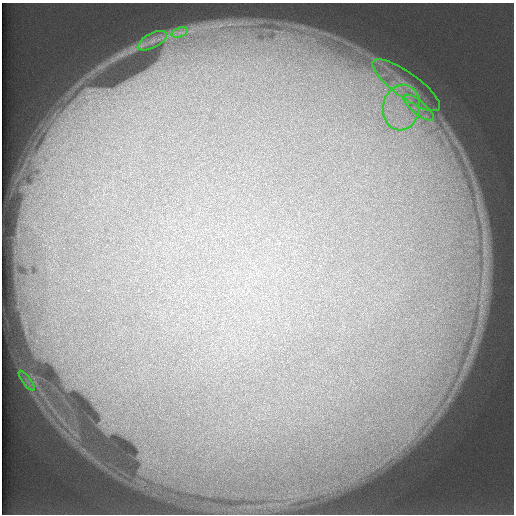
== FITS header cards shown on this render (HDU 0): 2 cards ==
NAXIS1  =                  512 /
NAXIS2  =                  512 /

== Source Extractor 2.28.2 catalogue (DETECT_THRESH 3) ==
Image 512 x 512 px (HDU 0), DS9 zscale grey, 1 PNG px = 1 image px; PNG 516 x 516 px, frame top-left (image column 1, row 512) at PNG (2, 3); each listed source drawn as its Kron ellipse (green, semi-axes under 4 px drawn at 4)
Background 129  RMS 6.1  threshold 18.4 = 3 sigma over >= 5 px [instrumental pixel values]
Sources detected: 6; all 6 listed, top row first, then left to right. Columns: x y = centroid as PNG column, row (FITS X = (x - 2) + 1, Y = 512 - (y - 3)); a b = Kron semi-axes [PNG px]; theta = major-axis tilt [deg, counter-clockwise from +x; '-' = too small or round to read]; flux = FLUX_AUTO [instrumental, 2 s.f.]
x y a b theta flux
179 32 8 4 18 1800
152 41 16 7 28 3300
406 85 40 12 -36 16000
401 107 23 18 79 19000
419 107 19 6 -39 5500
27 381 12 4 -54 1900